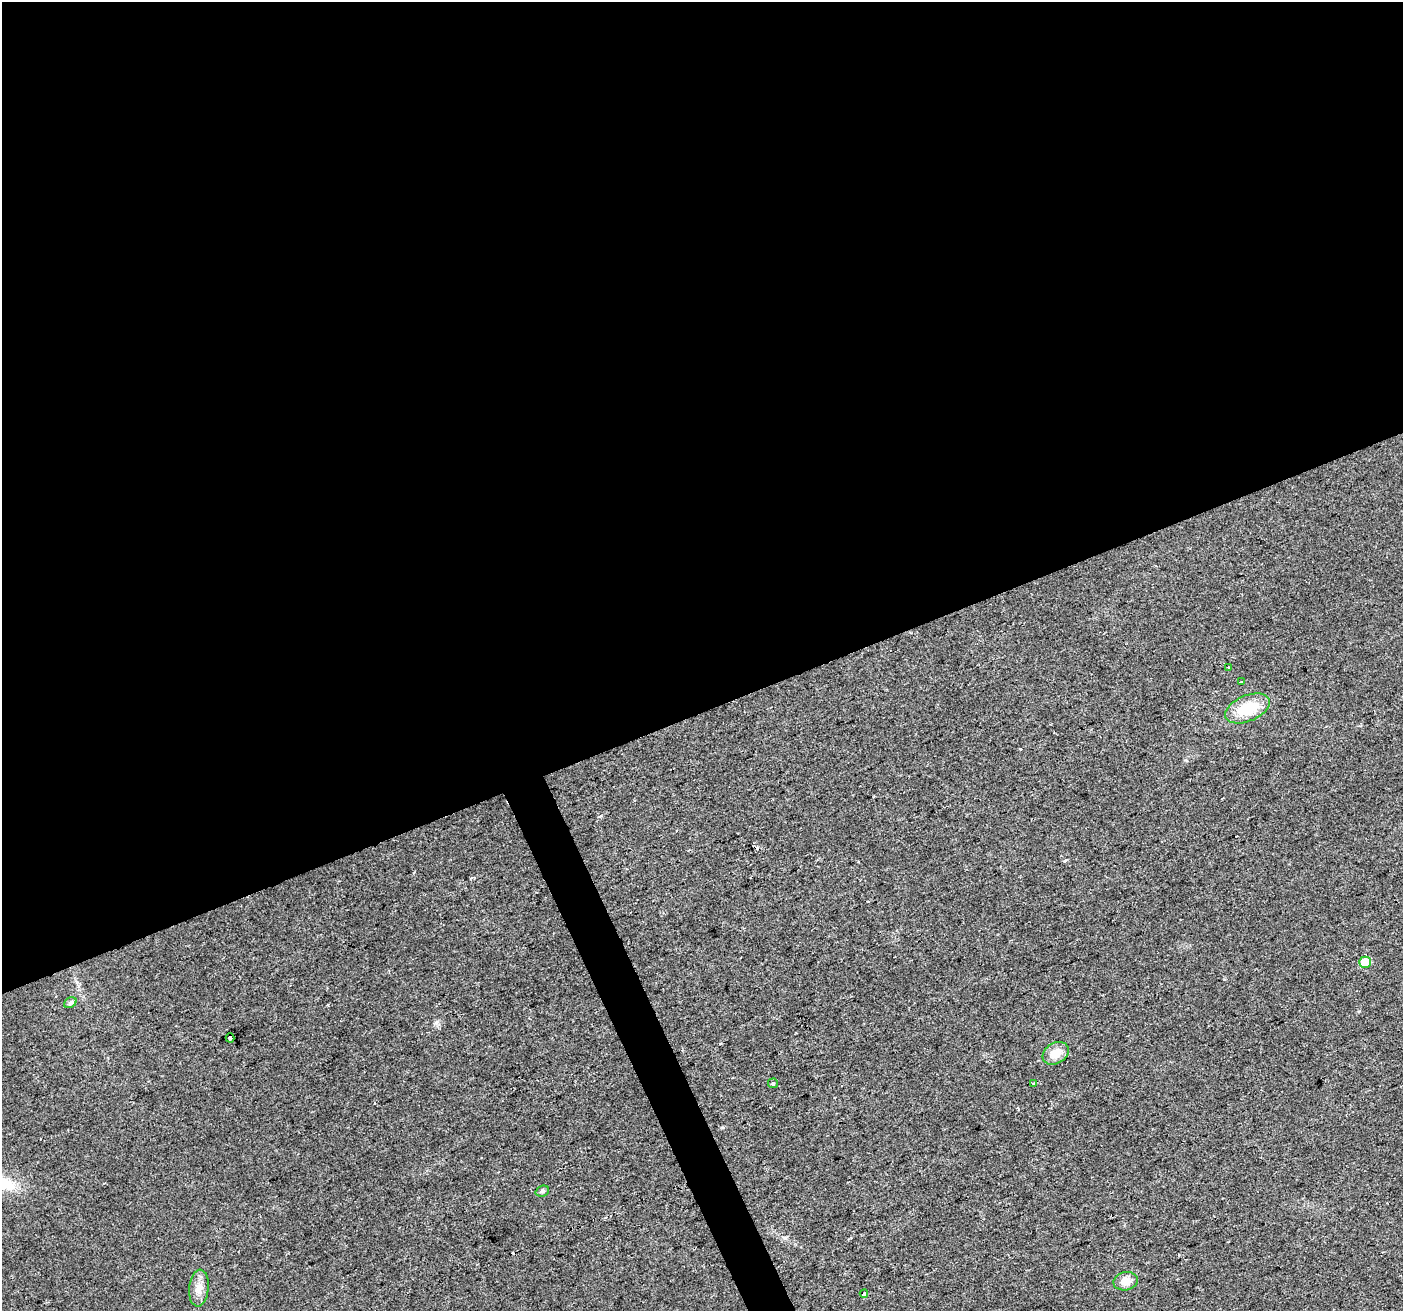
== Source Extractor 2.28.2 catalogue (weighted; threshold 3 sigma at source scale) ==
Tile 2 of 4 x 4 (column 2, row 1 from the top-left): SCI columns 1404-2804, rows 4069-5377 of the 5607 x 5461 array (HDU 1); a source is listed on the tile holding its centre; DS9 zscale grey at full resolution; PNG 1405 x 1313 px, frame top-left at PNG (2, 2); each listed source drawn as its Kron ellipse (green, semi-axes under 4 px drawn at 4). Shown black and unused: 56% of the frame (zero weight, under 2 of 3 exposures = <1% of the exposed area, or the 3 px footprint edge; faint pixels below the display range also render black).
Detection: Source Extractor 2.28.2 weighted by HDU 2 'WHT'; one run over the whole footprint, this tile lists its part. Background 0.0293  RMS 0.0063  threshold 0.0285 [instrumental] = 3 sigma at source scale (4.5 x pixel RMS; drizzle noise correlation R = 1.50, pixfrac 1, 0.0396/0.0396 arcsec/px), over >= 5 px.
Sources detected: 16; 3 cosmic-ray / hot-pixel residue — neither listed nor drawn; the other 13 listed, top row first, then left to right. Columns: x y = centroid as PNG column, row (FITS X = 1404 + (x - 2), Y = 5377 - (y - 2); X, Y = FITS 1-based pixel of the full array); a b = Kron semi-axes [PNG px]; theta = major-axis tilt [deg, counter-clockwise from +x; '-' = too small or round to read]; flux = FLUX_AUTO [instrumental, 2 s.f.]
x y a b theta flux
1228 667 3 2 - 0.65
1242 682 3 2 - 0.52
1247 708 23 13 23 21
1365 962 6 5 - 13
70 1003 6 5 - 1.7
230 1038 4 3 - 32
1056 1053 14 10 30 8.6
773 1083 5 4 - 0.84
1034 1083 4 3 - 2.5
542 1191 7 5 21 1.2
1126 1281 12 9 10 6.7
199 1288 18 10 84 5.9
864 1294 4 4 - 1.2
Overlapping masked pixels (flux is a lower limit): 1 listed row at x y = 230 1038
Unlisted compact peaks at least as high as the median listed source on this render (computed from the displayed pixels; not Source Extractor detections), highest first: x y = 436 1023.